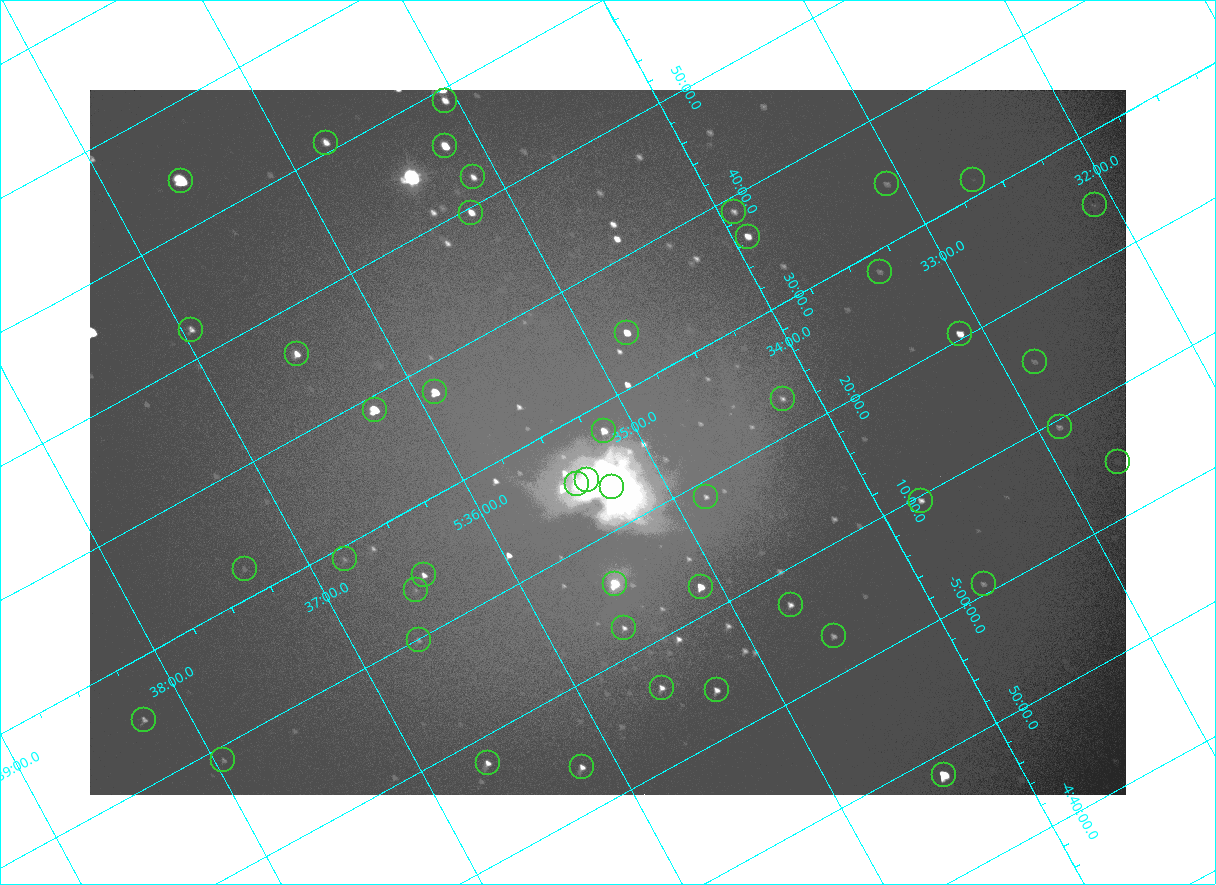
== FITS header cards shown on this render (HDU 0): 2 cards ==
NAXIS1  =                 2072
NAXIS2  =                 1410

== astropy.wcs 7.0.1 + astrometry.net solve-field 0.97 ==
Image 2072 x 1410 px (HDU 0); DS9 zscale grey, zoomed out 1/2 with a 90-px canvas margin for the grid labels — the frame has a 2x2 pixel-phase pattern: the four 2x2 pixel phases sit at different levels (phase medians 96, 101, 101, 170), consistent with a one-shot-colour (mosaic) sensor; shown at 1/2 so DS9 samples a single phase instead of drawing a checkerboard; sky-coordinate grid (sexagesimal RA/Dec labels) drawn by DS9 from the SOLVED WCS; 46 Tycho-2 reference stars matched to detected sources circled (green)
Header WCS: none
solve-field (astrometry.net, Tycho-2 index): SOLVED blind (the file carries no WCS)
Solved WCS: RA---TAN-SIP/DEC--TAN-SIP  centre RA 05:35:10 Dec -05:27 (83.79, -5.45 deg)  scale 2.55 arcsec/px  FOV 88.2' x 59.8'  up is -151 deg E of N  parity flipped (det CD > 0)
(file carries no celestial WCS; the grid is the blind solution)
Tycho-2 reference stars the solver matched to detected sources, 46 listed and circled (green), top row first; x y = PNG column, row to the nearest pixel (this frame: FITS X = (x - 90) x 2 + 1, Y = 1410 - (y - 90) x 2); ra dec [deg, ICRS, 3 dp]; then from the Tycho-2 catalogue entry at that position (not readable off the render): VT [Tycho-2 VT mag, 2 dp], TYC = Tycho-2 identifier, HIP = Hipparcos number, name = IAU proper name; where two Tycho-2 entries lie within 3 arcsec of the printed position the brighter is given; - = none
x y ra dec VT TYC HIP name
445 100 83.765 -5.984 8.95 4778-1377-1 - -
326 142 83.942 -6.013 8.95 4778-1351-1 - -
445 146 83.796 -5.927 7.42 4778-1370-1 - -
473 177 83.782 -5.869 9.11 4778-1381-1 - -
181 180 84.149 -6.065 5.71 4778-1379-1 26345 -
973 180 83.160 -5.522 11.78 4774-364-1 - -
886 184 83.271 -5.577 10.70 4774-816-1 - -
1094 205 83.027 -5.407 10.64 4774-422-1 - -
471 212 83.808 -5.827 8.43 4778-1364-1 - -
734 212 83.480 -5.647 10.11 4778-1380-1 - -
748 236 83.480 -5.607 8.83 4774-850-1 - -
880 272 83.339 -5.472 11.04 4774-874-1 - -
191 330 84.237 -5.873 9.58 4778-1063-1 - -
626 332 83.696 -5.571 8.07 4774-809-1 - -
960 334 83.281 -5.341 8.59 4774-473-1 26021 -
297 354 84.122 -5.770 8.64 4778-1069-1 - -
1034 362 83.207 -5.255 10.70 4774-524-1 - -
435 392 83.975 -5.628 7.32 4778-1369-1 - -
782 398 83.546 -5.382 10.28 4774-846-1 - -
374 410 84.063 -5.648 6.51 4778-1378-1 26314 -
1060 427 83.221 -5.156 10.21 4774-573-1 - -
604 430 83.791 -5.465 8.45 4774-849-1 - -
1118 462 83.172 -5.074 11.85 4774-505-1 - -
586 480 83.845 -5.416 5.03 4774-933-1 26235 -
577 484 83.860 -5.417 6.19 4774-934-1 - -
612 486 83.819 -5.390 5.06 4774-931-1 26221 -
706 497 83.708 -5.312 10.32 4774-810-1 - -
921 500 83.443 -5.161 9.67 4774-884-1 - -
344 559 84.202 -5.483 10.98 4774-806-1 - -
244 569 84.333 -5.539 12.01 4774-765-1 - -
424 575 84.113 -5.409 9.17 4774-855-1 - -
614 584 83.881 -5.267 6.87 4774-906-1 26258 -
984 584 83.422 -5.014 10.42 4774-457-1 - -
700 586 83.776 -5.204 7.81 4774-915-1 - -
416 590 84.134 -5.396 11.43 4774-904-1 - -
790 604 83.676 -5.121 9.49 4774-792-1 - -
624 628 83.899 -5.206 9.93 4774-829-1 - -
834 636 83.644 -5.052 10.20 4774-491-1 - -
418 640 84.164 -5.331 10.83 4774-799-1 - -
662 688 83.893 -5.106 9.35 4774-894-1 - -
716 690 83.826 -5.065 9.33 4774-830-1 - -
144 720 84.560 -5.420 9.92 4775-402-1 - -
223 760 84.489 -5.315 10.66 4775-366-1 - -
488 763 84.161 -5.131 9.25 4774-780-1 - -
582 767 84.046 -5.061 9.55 4774-762-1 - -
944 774 83.600 -4.804 6.81 4774-926-1 26137 -